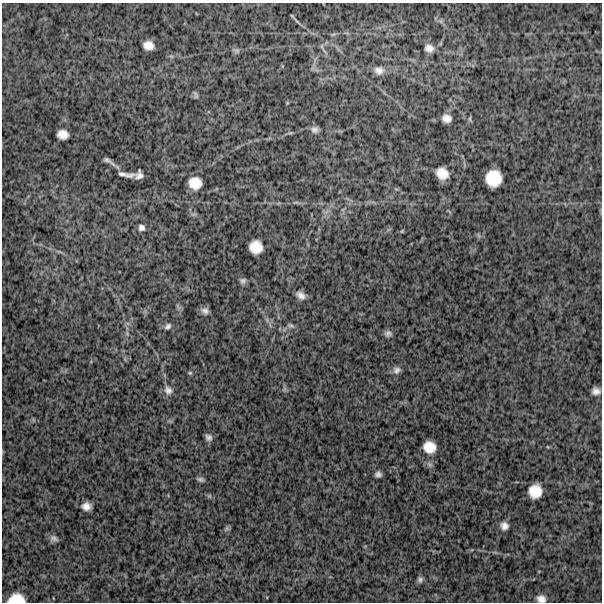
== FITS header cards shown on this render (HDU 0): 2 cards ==
NAXIS1  =                  600
NAXIS2  =                  600

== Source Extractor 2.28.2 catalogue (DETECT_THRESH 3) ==
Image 600 x 600 px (HDU 0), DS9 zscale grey, 1 PNG px = 1 image px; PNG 604 x 604 px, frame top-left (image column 1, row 600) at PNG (2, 3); no overlay
Background 1220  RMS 340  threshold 1010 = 3 sigma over >= 5 px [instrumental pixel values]
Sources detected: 44; all 44 listed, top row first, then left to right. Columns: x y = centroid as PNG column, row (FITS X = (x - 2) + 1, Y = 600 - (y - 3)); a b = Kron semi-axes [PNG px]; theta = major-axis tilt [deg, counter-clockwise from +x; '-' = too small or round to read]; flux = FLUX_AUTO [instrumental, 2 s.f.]
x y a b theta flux
292 16 7 3 -47 28000
333 34 7 4 19 35000
148 45 9 8 - 200000
322 46 7 4 90 39000
429 48 11 9 -15 150000
237 51 8 6 -7 60000
379 70 14 11 -8 170000
196 95 11 4 -67 46000
447 118 8 7 - 160000
314 129 9 8 - 97000
63 134 10 8 -7 210000
107 160 11 6 -23 74000
442 173 11 9 -39 300000
122 174 11 5 -7 52000
130 175 12 6 11 80000
139 175 8 7 - 110000
493 178 15 14 - 580000
195 183 12 11 - 340000
141 228 8 7 - 87000
402 231 6 4 45 24000
256 247 12 11 - 370000
243 281 8 7 - 68000
301 295 11 8 -29 140000
205 311 10 8 -43 100000
290 325 10 7 -14 69000
168 326 9 7 42 73000
388 333 8 7 - 80000
397 370 9 8 - 94000
190 373 5 5 - 31000
168 390 12 10 -42 140000
596 391 8 7 - 130000
208 437 7 7 - 82000
429 447 13 12 - 340000
548 447 4 2 - 16000
378 474 6 6 - 81000
200 479 8 5 -11 56000
535 491 12 11 - 400000
86 506 8 7 - 160000
504 526 10 9 - 130000
227 528 7 6 - 42000
54 538 11 7 -14 89000
420 579 8 7 - 67000
16 599 15 8 2 360000
541 599 11 9 -12 150000
At the frame edge (FLAGS 8, measured only in part): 2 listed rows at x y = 16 599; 541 599